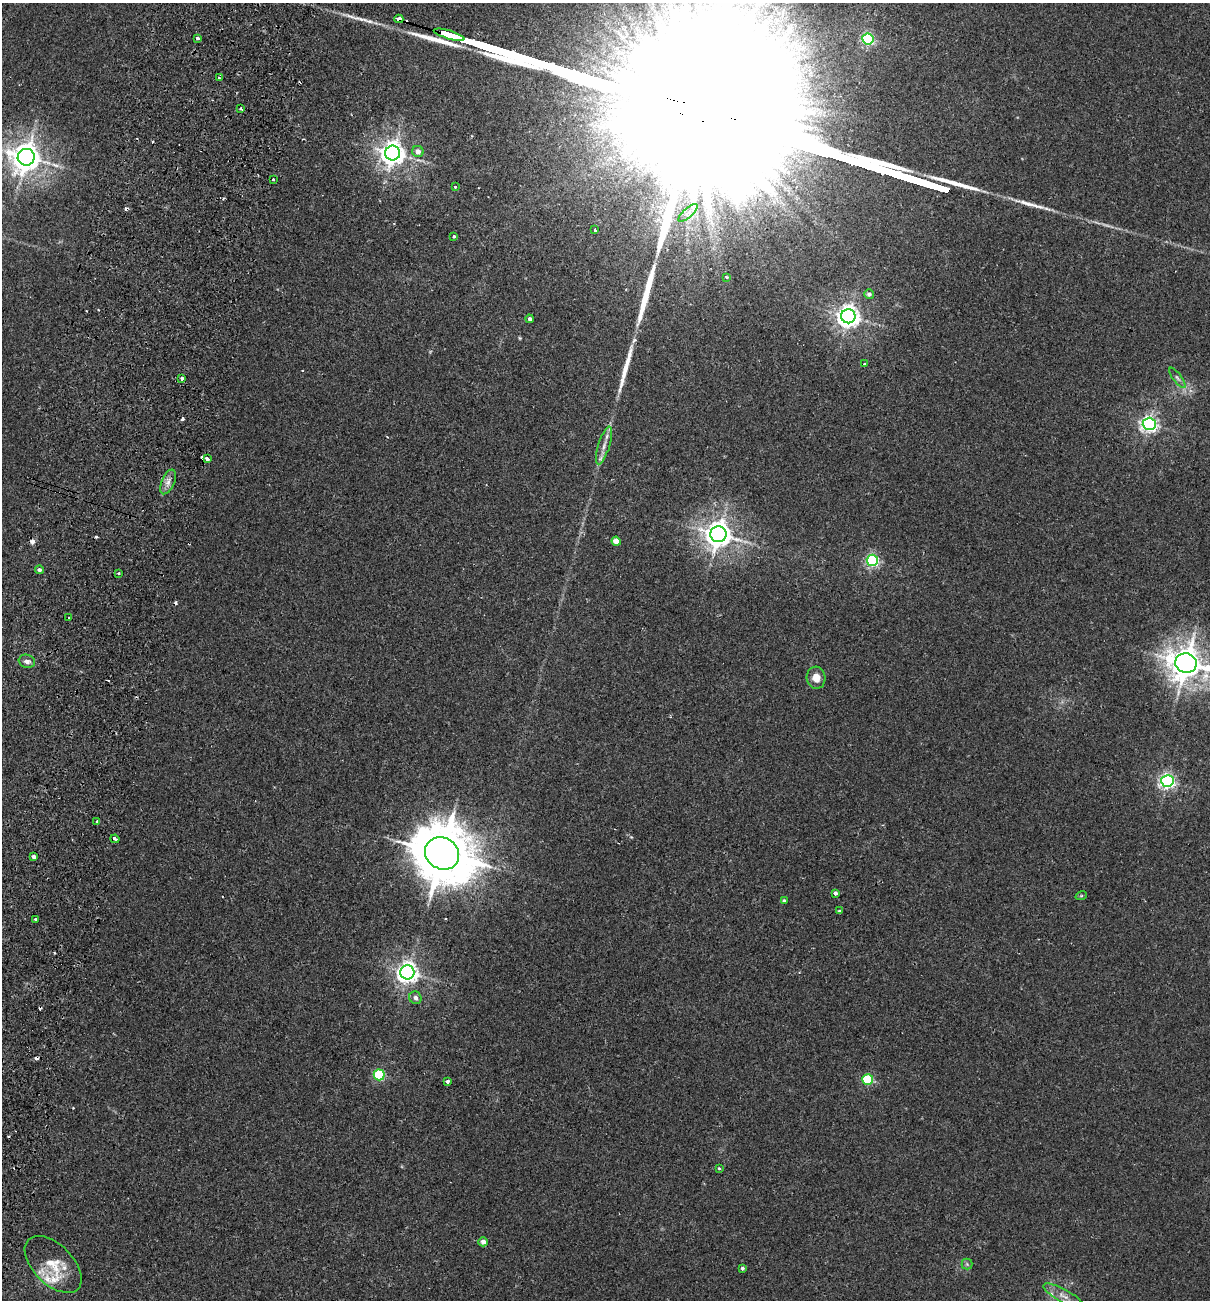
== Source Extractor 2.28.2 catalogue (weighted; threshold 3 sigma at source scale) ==
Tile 7 of 4 x 4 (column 3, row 2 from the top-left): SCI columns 2722-3929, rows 2614-3911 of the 5318 x 5231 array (HDU 1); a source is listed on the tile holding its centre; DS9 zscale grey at full resolution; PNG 1212 x 1302 px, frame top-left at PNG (2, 3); each listed source drawn as its Kron ellipse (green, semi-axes under 4 px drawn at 4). Shown black and unused: <1% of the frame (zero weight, under 2 of 3 exposures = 3% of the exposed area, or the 3 px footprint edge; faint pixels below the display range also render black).
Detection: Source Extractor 2.28.2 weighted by HDU 2 'WHT'; one run over the whole footprint, this tile lists its part. Background 0.0243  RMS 0.0061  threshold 0.0275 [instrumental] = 3 sigma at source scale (4.5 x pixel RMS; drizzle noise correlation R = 1.50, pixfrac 1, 0.05/0.05 arcsec/px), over >= 5 px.
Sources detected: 79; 2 inside a brighter object's white glare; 14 cosmic-ray / hot-pixel residue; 6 long thin detections or spike segments (spike, bleed or trail) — neither listed nor drawn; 2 inside a brighter listed object's ellipse — not listed separately; the other 55 listed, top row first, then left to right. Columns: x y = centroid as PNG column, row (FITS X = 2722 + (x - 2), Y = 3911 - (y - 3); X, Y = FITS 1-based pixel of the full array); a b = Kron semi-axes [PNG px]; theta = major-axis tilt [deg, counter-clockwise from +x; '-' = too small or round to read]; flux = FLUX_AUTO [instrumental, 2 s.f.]
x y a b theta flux
399 19 4 4 - 15
449 35 16 3 -16 3000
197 38 3 3 - 2.4
868 39 6 5 - 97
220 78 3 2 - 1.1
241 109 3 3 - 1.7
418 151 6 5 - 3.8
393 153 7 7 - 560
26 157 8 8 - 910
273 179 3 3 - 2
455 187 3 3 - 1.5
688 213 12 4 41 3.1
595 230 3 3 - 4.2
454 236 3 3 - 3
727 277 4 3 - 1.1
869 294 5 5 - 1.9
848 316 7 7 - 460
530 319 4 3 - 1.6
864 364 3 3 - 1.1
182 378 3 3 - 3
1177 378 12 4 -53 1.7
1149 424 6 6 - 220
604 446 20 5 73 4.5
207 459 4 3 - 4.1
168 482 13 6 66 3.5
718 534 8 8 - 720
616 541 4 4 - 8.2
872 560 6 5 - 110
39 570 4 4 - 1.8
119 573 3 3 - 1.2
68 618 3 3 - 1.1
27 661 8 6 -17 2.4
1186 663 11 9 -13 1200
816 678 11 9 -85 6.4
1167 781 6 6 - 170
97 821 3 2 - 1
115 839 4 3 - 3.8
442 853 18 15 -33 3800
34 857 4 3 - 2.3
835 893 4 3 - 3.7
1081 896 6 4 18 0.71
784 901 4 3 - 1
839 911 4 3 - 0.77
35 919 3 2 - 0.83
407 972 7 7 - 380
415 998 6 6 - 2.4
379 1075 5 5 - 61
868 1079 5 5 - 41
447 1081 4 3 - 1.3
719 1168 3 3 - 0.64
483 1242 4 4 - 3.1
53 1264 35 20 -45 18
967 1264 5 5 - 1.1
742 1268 3 3 - 1.1
1063 1296 22 6 -29 5.2
Overlapping masked pixels (flux is a lower limit): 2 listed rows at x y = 399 19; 449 35
Isophote crosses this tile's border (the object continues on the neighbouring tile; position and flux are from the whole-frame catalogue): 1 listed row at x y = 1186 663